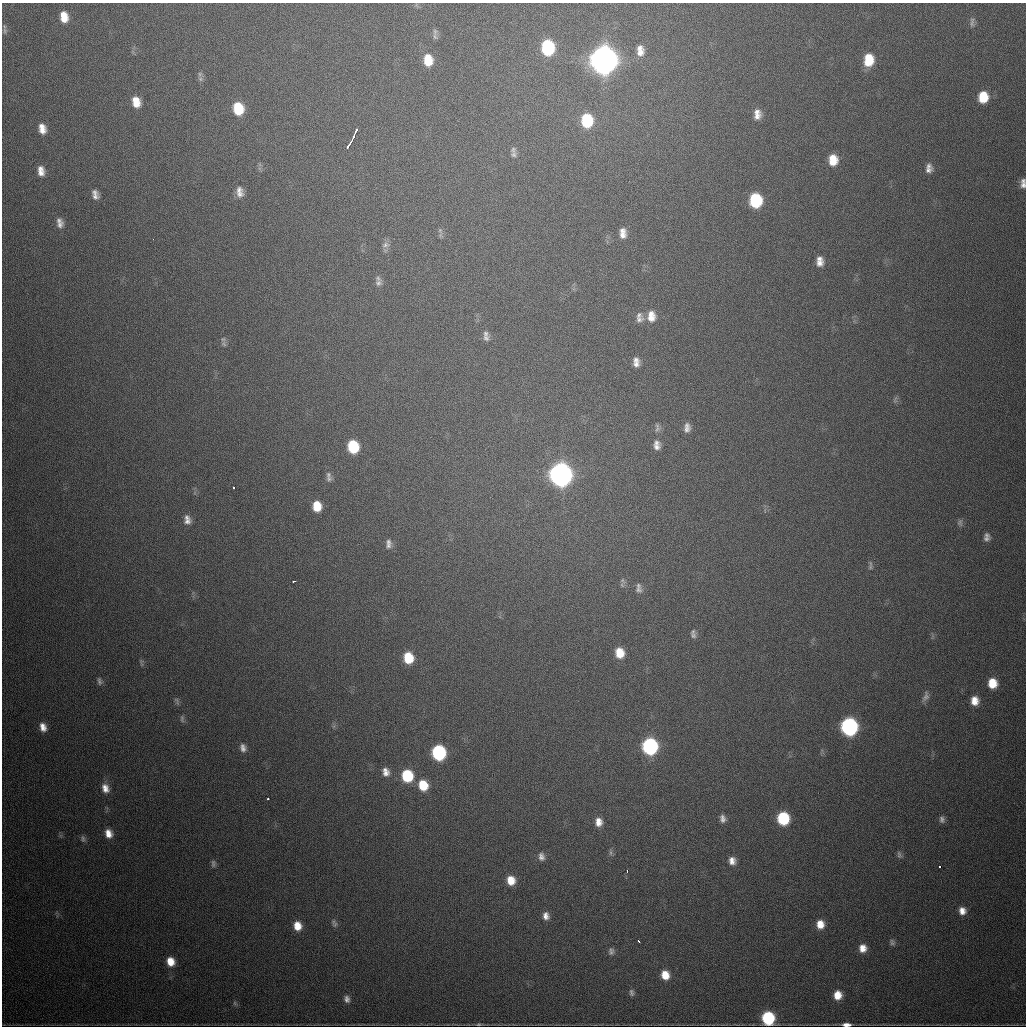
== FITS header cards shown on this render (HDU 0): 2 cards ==
NAXIS1  =                 1024
NAXIS2  =                 1024

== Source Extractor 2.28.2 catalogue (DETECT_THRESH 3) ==
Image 1024 x 1024 px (HDU 0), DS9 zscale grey, 1 PNG px = 1 image px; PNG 1028 x 1028 px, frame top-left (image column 1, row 1024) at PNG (2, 3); no overlay
Background 589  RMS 19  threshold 57.1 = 3 sigma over >= 5 px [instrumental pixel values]
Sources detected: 127; all 127 listed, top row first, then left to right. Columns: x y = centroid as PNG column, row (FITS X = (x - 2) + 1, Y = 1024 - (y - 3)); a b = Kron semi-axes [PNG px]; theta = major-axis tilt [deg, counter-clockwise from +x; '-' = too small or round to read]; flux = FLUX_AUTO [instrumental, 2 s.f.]
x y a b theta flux
63 14 9 6 -3 9.1e+03
63 19 9 9 - 1.5e+04
972 22 14 6 85 4.8e+03
5 31 9 6 84 3.4e+03
435 36 11 6 -78 4.4e+03
548 48 12 9 -86 1.2e+05
640 48 8 6 34 5.5e+03
640 53 12 9 35 9.5e+03
427 57 9 7 6 1.3e+04
604 60 13 11 -88 2.6e+06
869 60 13 9 85 3.7e+04
428 62 10 8 8 1.8e+04
200 74 7 5 47 2.7e+03
200 79 8 6 -22 3.2e+03
983 97 11 9 85 3.3e+04
136 102 11 8 -77 1.9e+04
237 106 8 7 - 2.1e+04
238 110 11 9 -3 3.2e+04
757 111 9 7 22 5.8e+03
757 116 12 9 40 9.3e+03
586 118 11 7 2 3.1e+04
586 123 11 8 0 4.5e+04
41 126 8 6 -6 6.4e+03
42 130 9 8 - 1.0e+04
355 132 6 2 68 5.1e+03
353 137 9 3 67 1.2e+04
348 146 7 3 60 6.7e+03
513 150 10 7 -69 4.2e+03
514 155 8 7 - 3.4e+03
832 157 9 7 6 1.3e+04
832 162 11 8 8 1.6e+04
929 168 11 8 86 7.9e+03
41 171 11 7 -83 1.1e+04
1023 183 11 6 88 7.7e+03
240 192 14 9 -81 1.0e+04
95 194 11 7 -74 7.8e+03
756 200 11 9 -89 9.2e+04
59 220 12 6 -21 5.0e+03
60 225 10 9 - 6.0e+03
440 230 6 6 - 2.4e+03
623 233 13 8 -89 1.1e+04
153 239 2 2 - 2.7e+03
386 245 11 7 18 5.6e+03
819 259 8 6 8 5.4e+03
819 263 10 8 21 8.3e+03
378 283 10 9 - 5.7e+03
639 315 10 8 14 5.1e+03
651 316 13 9 89 1.5e+04
639 319 12 9 16 6.9e+03
486 334 9 8 - 5.5e+03
486 338 10 8 6 5.6e+03
224 344 10 7 -74 3.9e+03
636 360 9 7 15 5.0e+03
636 364 10 7 37 6.5e+03
895 399 11 3 71 2.4e+03
657 428 12 6 88 4.6e+03
687 428 11 7 86 7.5e+03
656 443 9 6 -4 4.8e+03
353 447 11 8 -80 5.9e+04
656 447 9 7 10 5.9e+03
328 475 10 7 -71 5.4e+03
561 475 12 10 -84 1.2e+06
234 488 3 3 - 2.7e+03
317 506 10 8 -84 2.3e+04
187 517 8 7 - 4.9e+03
187 521 11 8 28 7.0e+03
960 523 10 6 88 3.6e+03
987 535 8 7 - 4.2e+03
986 539 11 7 12 4.9e+03
388 542 9 8 - 4.8e+03
388 546 10 7 28 4.8e+03
870 567 9 6 79 3.1e+03
622 580 11 6 -65 4.3e+03
294 581 4 2 - 2.2e+03
638 589 11 9 -40 6.6e+03
693 635 9 8 - 4.9e+03
620 653 11 9 -78 2.4e+04
408 658 11 9 -79 3.7e+04
142 664 8 3 -59 1.7e+03
100 681 10 6 -74 3.8e+03
992 683 10 9 - 2.5e+04
926 696 14 7 68 5.7e+03
177 701 11 5 -62 3.1e+03
975 701 10 8 -87 1.5e+04
182 719 10 5 -85 3.0e+03
43 727 10 7 -72 1.1e+04
849 727 11 9 -84 3.4e+05
650 746 10 9 - 2.5e+05
243 748 10 7 -72 7.0e+03
439 753 10 9 - 1.6e+05
386 772 11 8 -75 9.5e+03
407 776 11 9 -77 6.3e+04
423 785 11 9 -70 3.2e+04
105 788 12 9 -67 1.2e+04
268 799 3 2 - 3.4e+03
783 818 10 9 - 8.4e+04
723 819 9 7 -73 6.3e+03
942 819 8 7 - 4.4e+03
598 822 10 8 -86 1.1e+04
108 833 10 8 -71 1.3e+04
83 839 10 5 -82 3.4e+03
611 853 9 4 -90 2.9e+03
899 855 10 5 -76 3.3e+03
541 857 10 7 -78 6.3e+03
732 861 10 8 -80 9.4e+03
213 863 10 6 -89 3.7e+03
940 866 3 3 - 6.9e+03
627 871 4 3 - 1.9e+03
511 880 9 8 - 1.9e+04
962 911 9 8 - 1.1e+04
546 916 9 7 -79 7.9e+03
335 924 9 6 34 3.7e+03
820 924 10 8 -84 1.6e+04
297 926 9 8 - 1.7e+04
638 941 3 2 - 1.8e+03
892 942 9 6 -74 3.4e+03
863 948 8 8 - 1.2e+04
611 951 10 7 89 4.4e+03
170 961 9 8 - 1.8e+04
665 975 10 8 -71 2.0e+04
631 992 9 6 -77 3.6e+03
838 995 9 8 - 1.7e+04
347 999 9 7 -82 5.5e+03
235 1003 7 5 -47 2.4e+03
768 1018 9 8 - 1.1e+05
479 1024 8 4 3 2.2e+03
846 1025 8 3 -1 8.3e+03
At the frame edge (FLAGS 8, measured only in part): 2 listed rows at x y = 1023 183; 846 1025